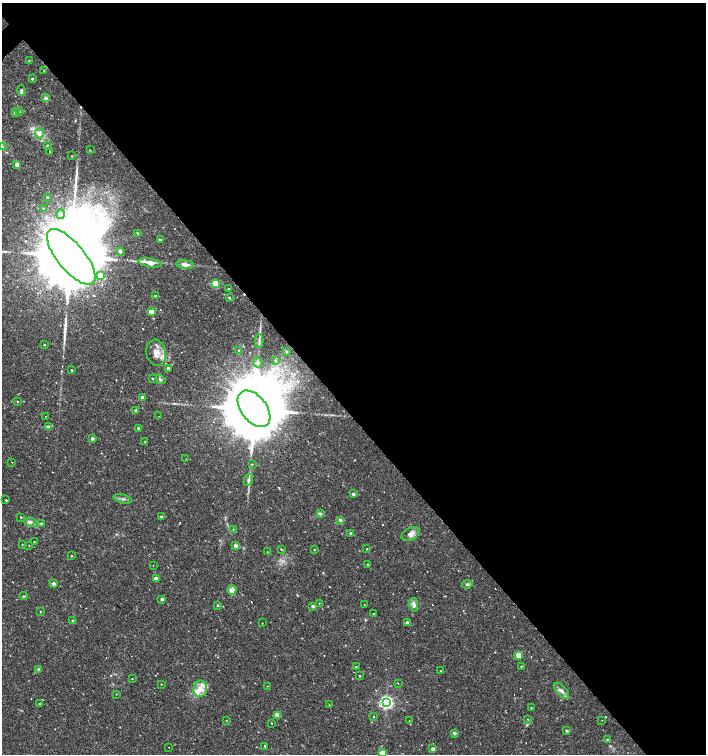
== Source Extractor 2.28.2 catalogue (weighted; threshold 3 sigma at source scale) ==
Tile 8 of 4 x 4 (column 4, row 2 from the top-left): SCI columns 4437-5844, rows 3008-4510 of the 5991 x 6017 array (HDU 1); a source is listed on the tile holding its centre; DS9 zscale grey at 2 x 2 block average (1 PNG px = mean of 2 x 2 image px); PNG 708 x 756 px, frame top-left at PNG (2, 3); each listed source drawn as its Kron ellipse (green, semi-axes under 4 px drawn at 4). Shown black and unused: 55% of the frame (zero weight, under 2 of 3 exposures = <1% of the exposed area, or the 3 px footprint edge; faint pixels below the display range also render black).
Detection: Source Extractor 2.28.2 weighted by HDU 2 'WHT'; one run over the whole footprint, this tile lists its part. Background 0.0173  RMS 0.0019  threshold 0.00854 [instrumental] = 3 sigma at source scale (4.5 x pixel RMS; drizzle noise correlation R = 1.50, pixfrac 1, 0.0396/0.0396 arcsec/px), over >= 5 px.
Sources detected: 143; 16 cosmic-ray / hot-pixel residue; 2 long thin detections or spike segments (spike, bleed or trail) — neither listed nor drawn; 1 inside a brighter listed object's ellipse — not listed separately; the other 124 listed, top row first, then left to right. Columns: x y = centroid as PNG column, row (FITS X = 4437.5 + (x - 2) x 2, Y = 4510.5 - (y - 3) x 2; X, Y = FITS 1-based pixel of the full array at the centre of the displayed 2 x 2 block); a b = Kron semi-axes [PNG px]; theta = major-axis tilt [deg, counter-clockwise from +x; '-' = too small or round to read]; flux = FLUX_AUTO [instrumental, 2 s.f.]
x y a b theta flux
29 60 2 2 - 0.24
44 70 3 2 - 0.19
32 79 2 2 - 0.52
21 90 5 4 - 0.82
46 98 3 3 - 1.6
20 111 2 2 - 0.37
15 113 2 2 - 1.4
39 133 5 4 - 2.3
48 145 3 2 - 0.27
2 147 3 3 - 0.51
90 150 2 2 - 0.19
50 151 2 2 - 2.6
72 156 2 2 - 0.23
17 165 2 2 - 2.7
47 197 3 2 - 0.42
43 208 2 2 - 0.48
61 214 5 4 - 1.2
137 233 3 2 - 0.62
160 240 2 2 - 1.5
120 251 2 2 - 1.7
71 257 34 13 -50 16000
150 263 12 3 -11 5.4
185 264 9 4 -7 2.5
100 275 4 3 - 2.8
215 284 3 3 - 16
229 289 2 2 - 0.3
155 296 3 2 - 0.41
229 298 3 2 - 0.64
151 312 3 2 - 6.7
259 341 7 3 -88 0.81
44 345 2 2 - 0.39
239 351 3 2 - 0.69
156 352 13 9 -79 4.9
286 352 3 2 - 0.46
275 360 3 3 - 0.52
258 362 5 4 - 1.1
168 368 2 2 - 0.95
72 370 2 2 - 2.9
152 378 2 2 - 0.38
160 379 5 4 - 0.93
142 397 2 2 - 1.4
17 401 2 2 - 0.22
254 409 21 12 -52 8600
136 411 2 2 - 1.3
159 416 2 2 - 0.93
45 417 2 2 - 0.18
48 427 3 3 - 2.7
138 428 2 2 - 0.59
92 438 2 2 - 1.6
145 442 2 2 - 0.25
186 459 2 2 - 0.15
12 462 2 2 - 0.18
252 464 2 2 - 0.28
248 480 6 4 63 1.1
353 494 2 2 - 1.3
123 499 9 2 -16 0.96
6 500 2 2 - 0.35
320 514 3 3 - 1.2
21 517 2 2 - 0.39
161 517 2 2 - 0.78
340 520 3 2 - 1.2
31 522 6 4 -10 1.3
41 524 2 2 - 1.4
233 529 2 2 - 0.26
351 533 2 2 - 1.2
411 534 10 6 25 2.7
34 542 2 2 - 0.27
23 545 3 2 - 0.2
29 545 2 2 - 0.17
236 546 2 2 - 2.5
281 549 3 2 - 0.39
367 549 2 2 - 0.31
314 550 3 2 - 0.25
267 552 2 2 - 0.2
71 556 2 2 - 0.26
368 564 2 2 - 0.54
153 566 2 2 - 0.22
156 579 3 2 - 4
54 583 2 2 - 1.8
467 584 5 4 - 0.71
232 590 4 4 - 3.1
24 596 4 2 - 0.39
162 599 2 2 - 1.2
319 603 2 2 - 0.17
218 605 3 2 - 0.69
364 605 2 2 - 0.12
414 605 7 4 -80 1.9
313 606 2 2 - 1.4
40 612 2 2 - 0.29
373 614 2 2 - 0.31
73 621 2 2 - 1.4
262 623 2 2 - 0.19
408 623 3 3 - 1.7
519 655 3 3 - 9.8
521 666 2 2 - 0.28
356 667 2 2 - 0.38
39 669 2 2 - 1.5
440 671 2 2 - 0.22
360 676 2 2 - 0.33
132 679 2 2 - 0.23
398 683 2 2 - 0.38
161 684 2 2 - 0.23
267 686 2 2 - 0.3
200 689 8 7 - 4.4
561 691 10 4 -47 2.1
116 694 2 2 - 0.2
386 702 4 4 - 110
39 704 2 2 - 0.31
329 705 2 2 - 0.21
531 708 2 2 - 0.25
278 715 3 3 - 8.1
373 717 3 2 - 0.25
528 719 2 2 - 0.2
227 720 2 2 - 0.19
602 720 2 2 - 0.14
409 721 3 2 - 0.38
272 723 2 2 - 0.5
567 731 3 3 - 0.56
454 733 2 2 - 1.5
607 739 3 2 - 0.28
265 746 2 2 - 0.89
169 747 2 2 - 0.58
433 749 2 2 - 1.7
383 753 3 3 - 11
Overlapping masked pixels (flux is a lower limit): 1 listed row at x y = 71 257
Isophote crosses this tile's border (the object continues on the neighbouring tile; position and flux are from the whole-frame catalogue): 1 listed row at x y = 383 753
Diffuse or blended objects may show on this block-average render without a row.